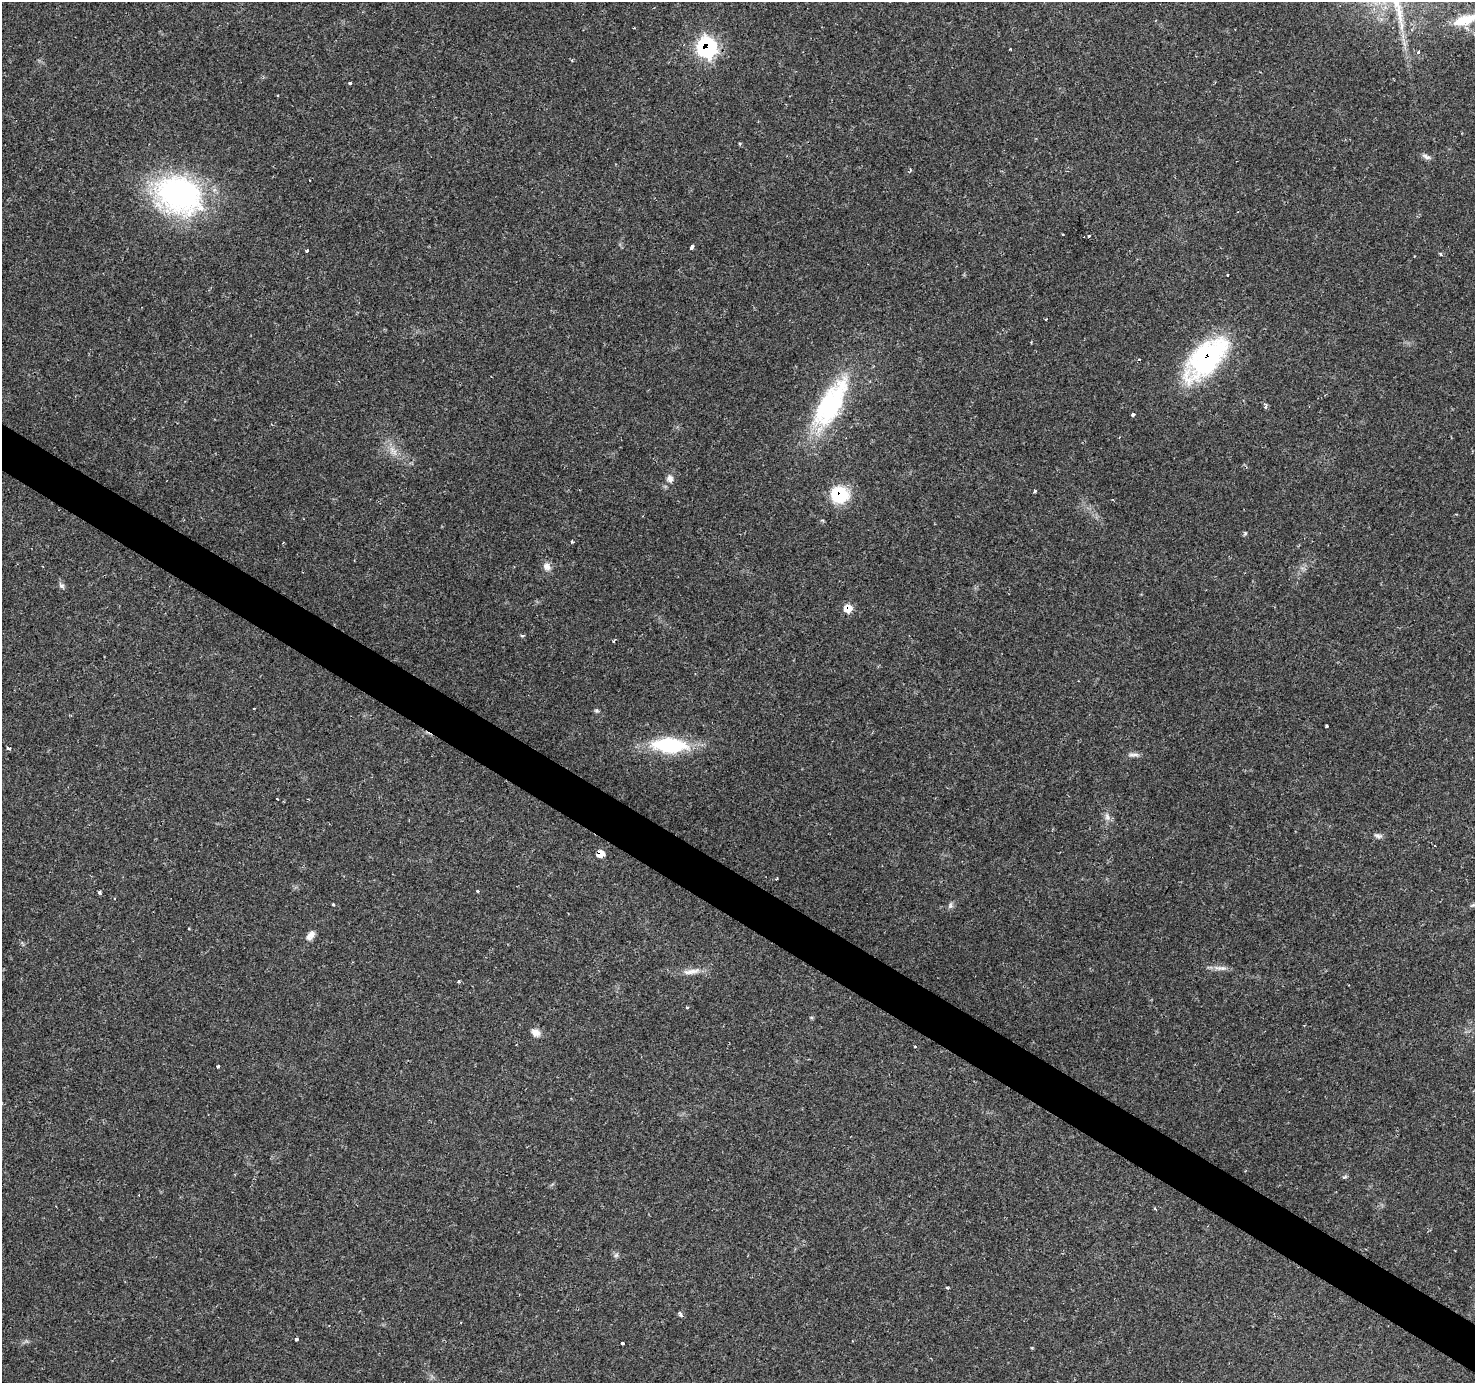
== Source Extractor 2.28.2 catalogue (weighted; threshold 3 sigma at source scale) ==
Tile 6 of 4 x 4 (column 2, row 2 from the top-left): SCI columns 1473-2945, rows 2945-4325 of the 5892 x 5956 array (HDU 1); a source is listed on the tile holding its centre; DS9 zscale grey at full resolution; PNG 1477 x 1385 px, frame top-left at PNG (2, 2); no overlay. Shown black and unused: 3% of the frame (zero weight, under 2 of 3 exposures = <1% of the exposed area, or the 3 px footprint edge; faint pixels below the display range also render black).
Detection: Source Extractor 2.28.2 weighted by HDU 2 'WHT'; one run over the whole footprint, this tile lists its part. Background 0.0702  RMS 0.0048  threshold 0.0218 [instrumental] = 3 sigma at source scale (4.5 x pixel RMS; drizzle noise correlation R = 1.50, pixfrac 1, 0.0396/0.0396 arcsec/px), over >= 5 px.
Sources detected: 66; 6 cosmic-ray / hot-pixel residue — not listed; the other 60 listed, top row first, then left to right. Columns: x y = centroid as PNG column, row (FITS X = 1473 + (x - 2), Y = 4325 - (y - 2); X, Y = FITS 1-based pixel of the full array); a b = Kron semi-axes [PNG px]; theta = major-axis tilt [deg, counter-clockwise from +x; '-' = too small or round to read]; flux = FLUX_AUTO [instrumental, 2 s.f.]
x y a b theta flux
1465 20 30 11 17 12
707 48 11 10 - 76
1010 49 3 3 - 0.54
1418 51 3 3 - 3.2
350 83 3 3 - 0.99
278 95 3 2 - 0.44
740 143 5 3 - 0.47
1426 157 12 6 -26 1.8
179 195 60 44 -24 98
1062 234 3 3 - 1
1089 236 3 3 - 2.7
692 247 5 3 - 4.4
307 251 3 3 - 1
1440 254 5 3 - 0.61
1228 275 3 3 - 0.77
1046 319 3 3 - 1.3
1207 358 51 24 45 79
831 404 71 26 60 59
1265 406 4 3 - 3.2
1133 414 4 3 - 2.9
392 449 11 6 -65 2.7
670 479 10 8 -85 2.5
1035 491 3 3 - 2.2
839 495 17 16 - 24
572 542 3 3 - 1.2
283 543 3 2 - 0.48
547 566 12 9 -67 3
62 586 9 5 -45 1.3
848 609 8 7 - 7.3
522 635 5 3 - 0.73
614 641 4 3 - 0.63
254 709 3 3 - 1.1
597 711 6 5 - 0.83
1326 726 4 3 - 2.3
669 745 34 15 -2 40
8 748 5 3 - 1.7
1134 755 18 4 0 1.7
1107 817 12 6 -84 2.3
1378 836 11 5 -9 1.5
600 854 9 7 44 3.9
776 879 3 2 - 0.46
477 891 3 3 - 2.5
99 892 3 3 - 1.1
333 904 3 3 - 0.55
950 905 10 5 72 1.2
1473 905 9 4 31 0.95
310 935 13 7 52 2.8
1221 968 22 5 -4 2.9
691 971 28 7 9 4.8
458 981 3 3 - 3
687 1008 5 3 - 0.48
536 1033 12 9 -34 3.1
218 1066 3 3 - 4.4
1155 1209 3 3 - 1.5
616 1255 7 5 44 1
947 1288 4 3 - 0.58
680 1314 6 4 -63 1.2
296 1339 3 3 - 1.5
622 1343 3 3 - 1.3
1032 1348 3 3 - 0.64
Overlapping masked pixels (flux is a lower limit): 5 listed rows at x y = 707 48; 1207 358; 839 495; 848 609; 600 854
Isophote crosses this tile's border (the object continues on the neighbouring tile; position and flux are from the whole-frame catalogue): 1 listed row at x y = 1465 20
Unlisted compact peaks at least as high as the median listed source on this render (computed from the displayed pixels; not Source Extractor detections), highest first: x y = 1344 1177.